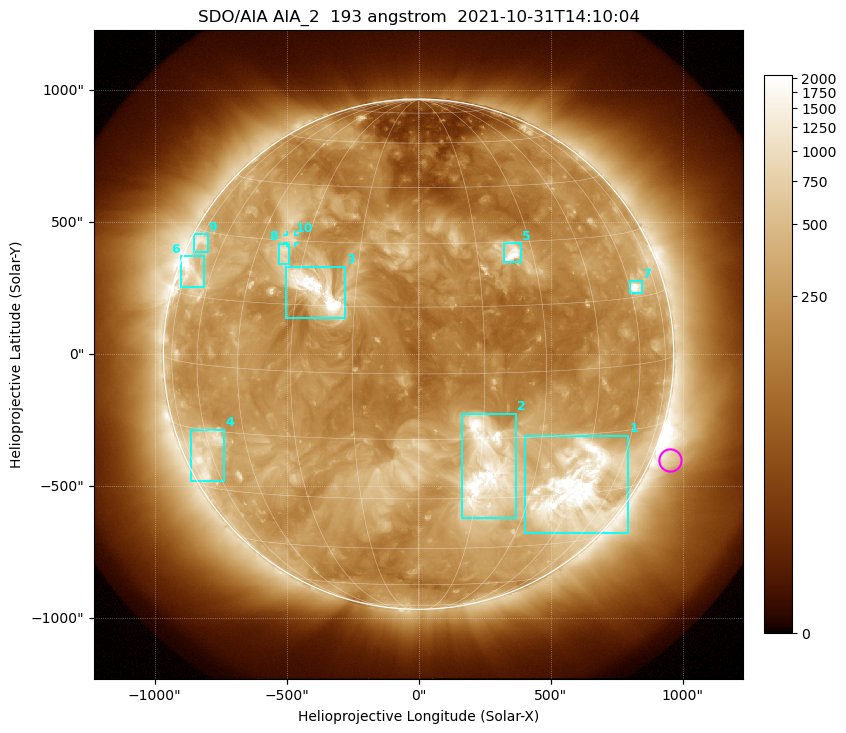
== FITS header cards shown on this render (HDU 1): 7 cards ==
TELESCOP= 'SDO/AIA '           / For AIA: SDO/AIA
INSTRUME= 'AIA_2   '           / For AIA: AIA_ATA1, AIA_ATA2, AIA_ATA3 or AIA_AT
WAVELNTH=                  193 / [angstrom] Wavelength
WAVEUNIT= 'angstrom'           / Wavelength unit: angstrom
DATE-OBS= '2021-10-31T14:10:04.843' / [ISO] Date when observation started; ISO 8
CTYPE1  = 'HPLN-TAN'           / CTYPE1: HPLN
CTYPE2  = 'HPLT-TAN'           / CTYPE2: HPLT

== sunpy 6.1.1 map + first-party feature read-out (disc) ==
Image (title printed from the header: SDO/AIA AIA_2  193 angstrom  2021-10-31T14:10:04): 1024 x 1024 px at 2.4 arcsec/px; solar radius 967 arcsec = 403 px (full disc in frame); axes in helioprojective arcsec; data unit not stated in the header (colour bar unlabelled)
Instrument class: DISC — disc imager (sunpy class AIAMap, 193 A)
Bright regions (active regions / flare kernels): reference = the median radial profile (limb darkening/brightening removed); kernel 9 px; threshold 5 sigma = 516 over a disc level ~221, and >= 1.15x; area >= 12 px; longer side >= 10 px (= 24 arcsec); searched inside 0.97 R_sun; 10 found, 10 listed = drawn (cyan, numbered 1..; 1 of them under ~33 arcsec drawn as corner ticks so the feature stays visible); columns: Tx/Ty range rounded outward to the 5 arcsec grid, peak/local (2 s.f.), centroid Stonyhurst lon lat
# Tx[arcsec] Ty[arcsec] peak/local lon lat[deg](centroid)
1 400..795 -680..-310 14 +44 -28
2 160..370 -620..-225 12 +17 -23
3 -505..-275 135..330 15 -25 +18
4 -865..-735 -485..-285 5.3 -63 -21
5 325..390 345..420 8.6 +24 +27
6 -900..-810 255..375 8.2 -70 +20
7 800..845 230..275 11 +63 +17
8 -530..-490 340..420 4.5 -36 +27
9 -855..-800 385..455 4.1 -73 +28
10 -500..-465 420..450 3.8 -35 +30
Off-limb structures (1.02-1.3 R_sun): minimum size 162 px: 7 found; the strongest spans PA ~215..270 deg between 1.02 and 1.3 R_sun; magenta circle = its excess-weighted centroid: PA ~245 deg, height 1.07 R_sun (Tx ~955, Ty ~-400 arcsec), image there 2.2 x the reference